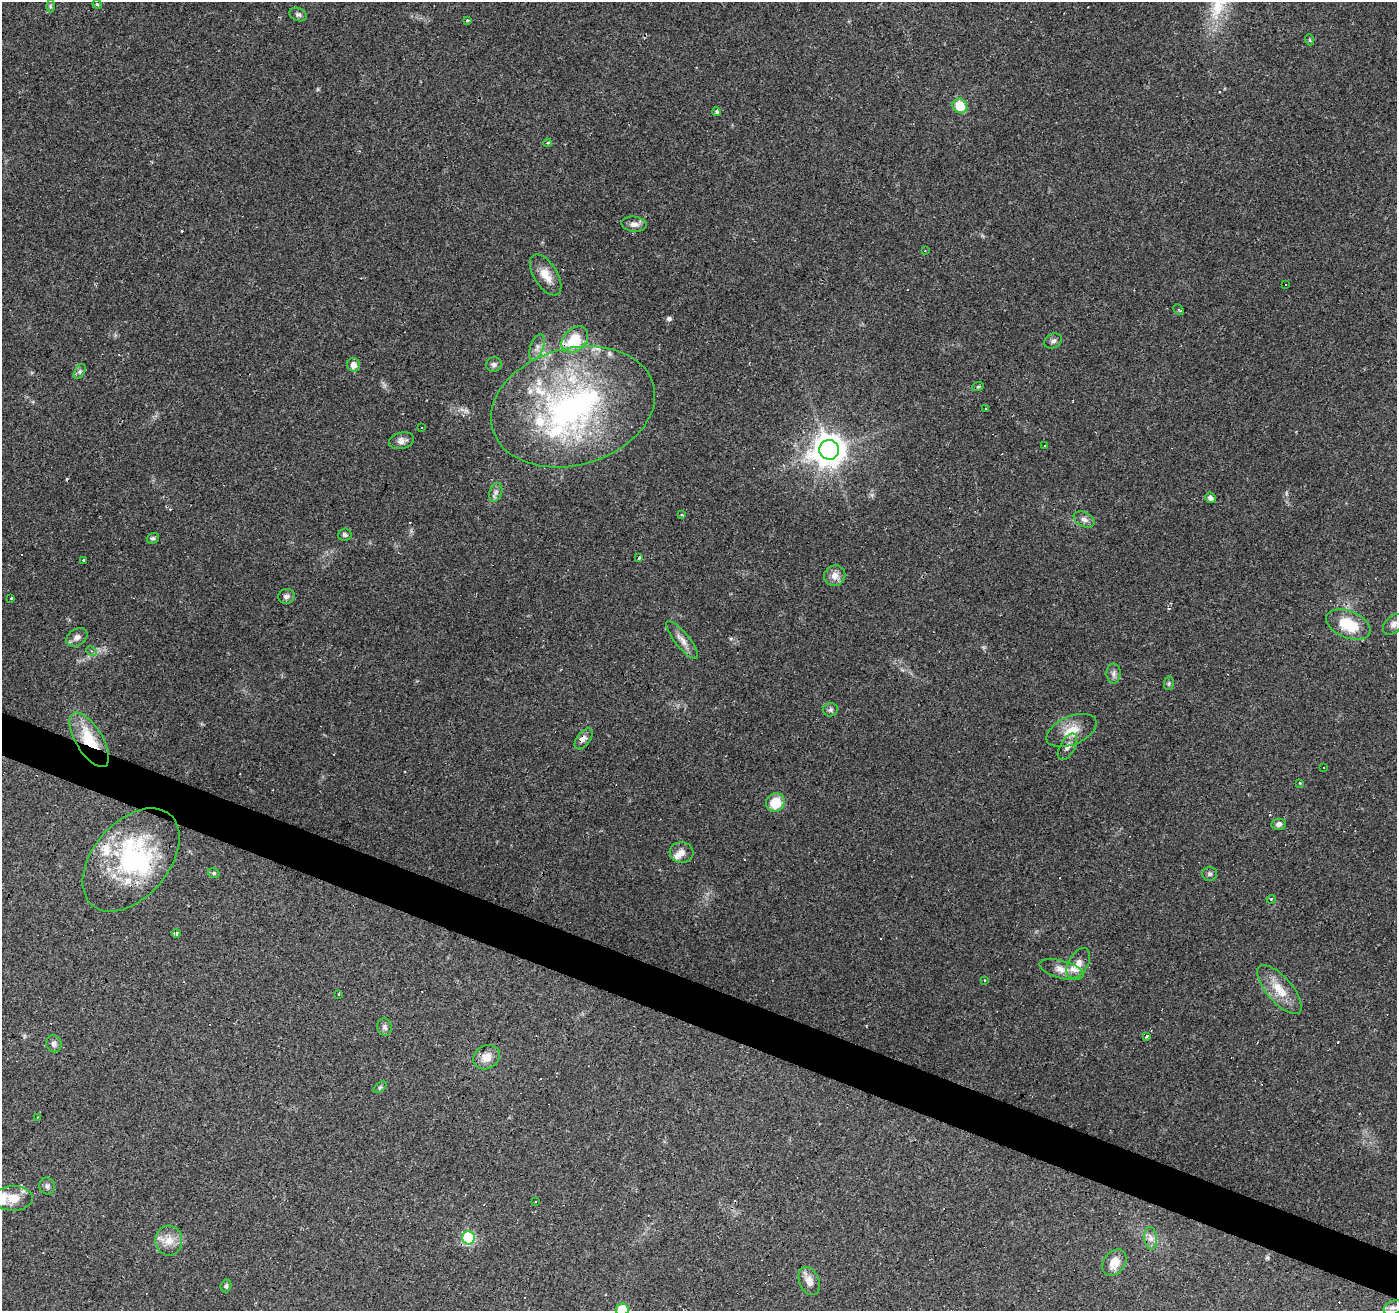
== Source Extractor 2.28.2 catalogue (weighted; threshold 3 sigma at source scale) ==
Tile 6 of 4 x 4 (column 2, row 2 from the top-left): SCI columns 1396-2790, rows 2823-4131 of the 5584 x 5711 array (HDU 1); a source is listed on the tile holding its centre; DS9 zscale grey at full resolution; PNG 1399 x 1313 px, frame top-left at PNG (2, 2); each listed source drawn as its Kron ellipse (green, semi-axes under 4 px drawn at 4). Shown black and unused: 3% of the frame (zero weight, under 2 of 3 exposures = <1% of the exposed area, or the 3 px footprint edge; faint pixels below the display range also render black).
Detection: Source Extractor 2.28.2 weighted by HDU 2 'WHT'; one run over the whole footprint, this tile lists its part. Background 0.114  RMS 0.0065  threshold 0.029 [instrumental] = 3 sigma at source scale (4.5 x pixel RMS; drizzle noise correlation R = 1.50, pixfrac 1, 0.0396/0.0396 arcsec/px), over >= 5 px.
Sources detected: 118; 2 inside a brighter object's white glare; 21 cosmic-ray / hot-pixel residue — neither listed nor drawn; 14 inside a brighter listed object's ellipse — not listed separately; the other 81 listed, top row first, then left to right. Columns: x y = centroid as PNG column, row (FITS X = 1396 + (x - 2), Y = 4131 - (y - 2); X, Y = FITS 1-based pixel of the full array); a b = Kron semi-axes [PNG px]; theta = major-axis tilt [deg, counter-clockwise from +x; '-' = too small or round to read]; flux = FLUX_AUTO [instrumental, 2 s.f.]
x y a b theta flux
97 4 4 4 - 0.66
50 6 6 4 -89 0.93
298 15 9 6 -21 1.7
467 21 3 3 - 1.6
1310 40 5 3 - 0.64
960 106 8 7 - 14
717 112 4 4 - 1
547 143 4 3 - 1.2
634 224 12 7 -6 3.8
925 251 3 2 - 0.72
546 275 23 11 -58 9.3
1286 285 2 2 - 0.57
1179 310 6 3 -46 0.73
575 340 15 11 42 23
1053 341 9 7 28 2.1
537 347 14 6 70 3.4
353 365 7 6 - 4
494 365 8 7 - 1.9
80 371 8 5 59 1.6
978 386 5 3 - 0.8
573 407 83 58 16 190
986 409 4 3 - 4.5
421 428 3 2 - 1
401 441 12 8 14 3.5
1044 445 3 2 - 0.79
829 450 10 9 - 1100
496 492 9 6 72 2.3
1210 498 6 5 - 2.3
681 515 3 3 - 0.74
1084 519 11 7 -26 2.9
345 535 6 6 - 1.5
153 538 6 5 - 1.4
639 558 4 3 - 2.6
84 560 3 3 - 24
835 576 11 10 - 5.2
286 596 8 7 - 2.5
11 598 3 3 - 2.2
1393 624 12 8 44 3.2
1348 625 23 13 -22 22
77 637 11 8 34 3.7
682 640 23 7 -51 5.1
91 651 6 4 -27 1.4
1114 674 10 7 89 2.4
1169 683 7 5 78 1.1
830 710 7 6 - 1.6
1071 731 26 14 23 11
584 739 12 6 53 3
89 740 31 13 -59 28
1067 747 15 7 60 4
1324 768 3 3 - 1.1
1300 783 4 4 - 0.47
775 802 10 9 - 15
1279 824 7 5 6 1.8
681 852 12 10 -5 4.2
131 860 60 37 49 86
214 873 6 4 -20 1.1
1210 874 7 7 - 1.6
1271 899 4 2 - 1.1
176 934 4 3 - 1.7
1078 963 16 9 59 6.1
1061 970 22 9 -15 6.4
985 981 3 2 - 0.54
1279 989 30 12 -49 14
338 994 3 2 - 0.73
385 1027 9 7 -76 2
1146 1036 3 3 - 2.8
54 1044 8 7 - 2.6
487 1057 14 11 30 7.1
380 1087 7 4 36 1
37 1117 3 2 - 0.58
47 1186 8 7 - 2.2
13 1198 19 12 0 11
535 1202 2 2 - 0.65
468 1238 6 6 - 65
1151 1238 11 6 -84 3.3
169 1241 15 13 -88 8.2
1114 1263 14 10 52 8.2
809 1281 15 10 -65 5.9
226 1286 6 5 - 1.2
1393 1308 10 6 25 2.5
622 1310 6 6 - 30
Overlapping masked pixels (flux is a lower limit): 4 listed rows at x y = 575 340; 573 407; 584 739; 89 740
Isophote crosses this tile's border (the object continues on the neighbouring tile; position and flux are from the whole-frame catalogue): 1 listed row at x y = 622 1310
Unlisted compact peaks at least as high as the median listed source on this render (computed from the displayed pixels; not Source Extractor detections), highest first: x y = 669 318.